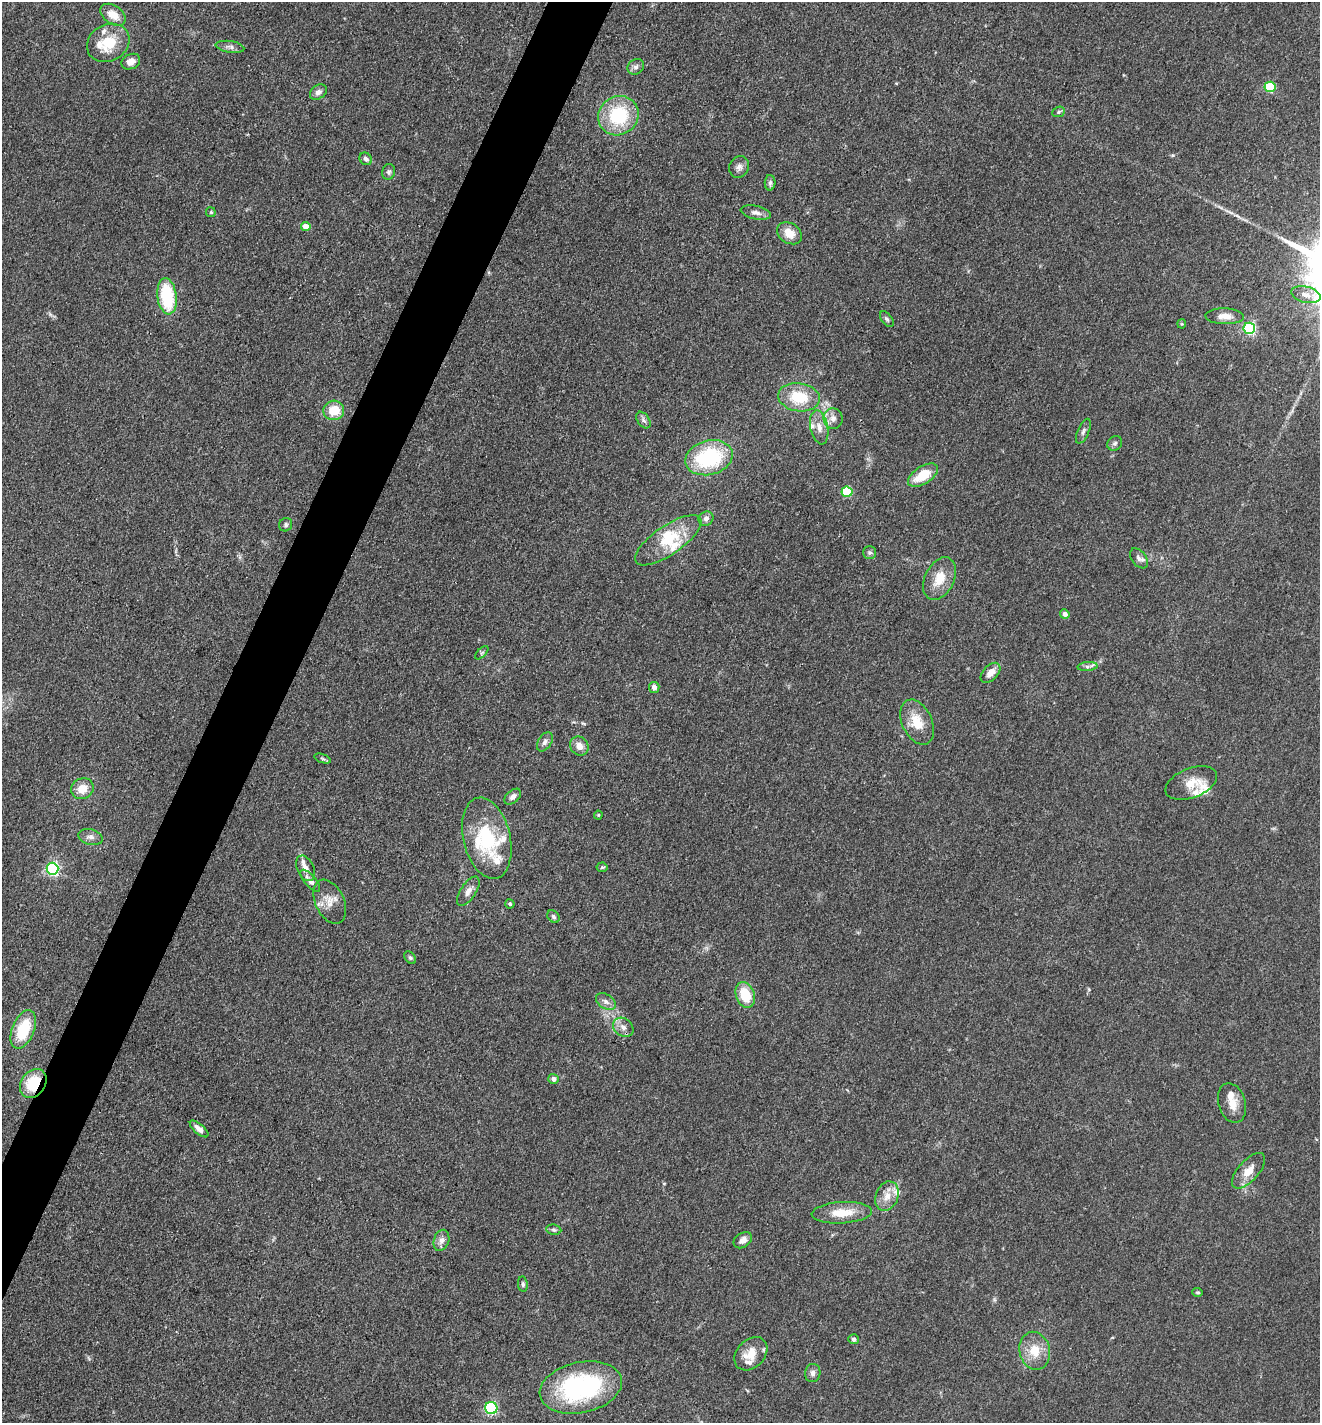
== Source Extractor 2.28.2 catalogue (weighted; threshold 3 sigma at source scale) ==
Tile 7 of 4 x 4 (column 3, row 2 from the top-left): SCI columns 2916-4233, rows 2844-4264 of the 5694 x 5685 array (HDU 1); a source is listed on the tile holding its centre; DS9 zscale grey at full resolution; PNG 1322 x 1425 px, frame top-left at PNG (2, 2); each listed source drawn as its Kron ellipse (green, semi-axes under 4 px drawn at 4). Shown black and unused: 4% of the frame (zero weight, under 3 of 4 exposures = <1% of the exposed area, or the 3 px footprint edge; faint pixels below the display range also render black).
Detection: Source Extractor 2.28.2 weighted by HDU 2 'WHT'; one run over the whole footprint, this tile lists its part. Background 0.083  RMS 0.0063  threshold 0.0283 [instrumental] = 3 sigma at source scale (4.5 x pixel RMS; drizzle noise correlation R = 1.50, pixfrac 1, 0.05/0.05 arcsec/px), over >= 5 px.
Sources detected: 98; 13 inside a brighter listed object's ellipse — not listed separately; the other 85 listed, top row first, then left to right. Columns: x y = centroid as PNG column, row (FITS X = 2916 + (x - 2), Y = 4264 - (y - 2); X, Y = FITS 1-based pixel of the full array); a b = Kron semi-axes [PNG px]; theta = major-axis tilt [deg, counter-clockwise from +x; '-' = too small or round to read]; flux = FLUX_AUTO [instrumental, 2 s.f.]
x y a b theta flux
113 15 14 9 -35 8.4
108 43 22 18 29 19
230 47 14 5 -9 2.7
131 62 10 7 25 4.7
636 67 9 7 35 2.2
1270 87 5 5 - 34
318 92 9 6 37 2.9
1059 112 6 5 - 1.1
618 116 21 19 37 40
366 159 7 5 -46 2.2
739 167 11 9 67 3.4
389 172 8 6 73 1.8
770 183 8 5 88 1.5
211 212 5 4 - 0.83
756 212 15 6 -12 3.5
306 227 5 4 - 7.1
789 233 13 10 -33 8.2
1306 295 15 8 -14 4.7
167 296 18 9 -83 36
1225 316 19 8 -2 6.2
887 319 9 5 -55 1.4
1182 324 4 4 - 0.68
1249 328 6 5 - 100
799 397 21 14 -7 24
334 410 10 9 - 17
833 419 10 9 - 4.7
643 420 9 5 -55 1.8
819 427 17 8 -79 6.4
1083 431 13 5 67 2.1
1115 443 8 6 44 1.7
709 458 24 17 15 52
923 475 17 8 32 16
847 492 5 5 - 39
706 519 8 6 32 2.4
286 525 7 6 - 1.5
668 540 39 14 34 21
870 553 6 6 - 1.5
1139 558 11 7 -53 2.7
940 579 23 14 64 13
1065 614 5 4 - 2.6
482 653 8 3 45 0.84
1087 667 10 4 5 1.9
990 673 12 7 47 5.9
654 687 6 5 - 2.9
917 722 24 15 -65 14
545 742 10 6 58 2.7
579 746 10 8 -50 5.1
322 759 8 3 -19 1
1191 783 27 14 21 12
82 789 11 10 - 8.3
513 797 10 6 42 2.9
598 815 4 4 - 0.68
91 837 12 8 -15 3
487 838 41 23 -76 45
602 867 5 5 - 0.95
305 868 13 8 -65 5.2
52 869 6 6 - 120
310 881 13 5 -49 3.7
468 891 17 7 57 4.1
330 902 23 14 -65 8.6
510 904 4 4 - 0.97
553 916 7 5 -49 1.5
410 958 7 5 -49 1.2
745 995 13 9 -71 18
606 1002 11 7 -33 3
623 1027 11 8 -36 3.9
23 1029 20 11 68 27
554 1079 5 5 - 2.5
33 1083 16 12 53 21
1232 1103 20 13 -74 8.4
199 1129 11 5 -41 3.5
1248 1171 22 10 48 8.1
887 1196 15 11 69 7.3
842 1213 30 10 3 14
554 1230 8 5 -7 1.4
441 1240 11 7 71 3.3
743 1240 10 7 34 3.4
523 1284 7 5 -82 1.5
1198 1292 5 4 - 0.86
854 1339 5 5 - 2
1035 1351 19 15 -78 13
751 1354 19 14 46 11
813 1373 9 7 78 2.7
581 1387 42 25 13 86
491 1408 6 6 - 77
Overlapping masked pixels (flux is a lower limit): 1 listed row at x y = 33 1083